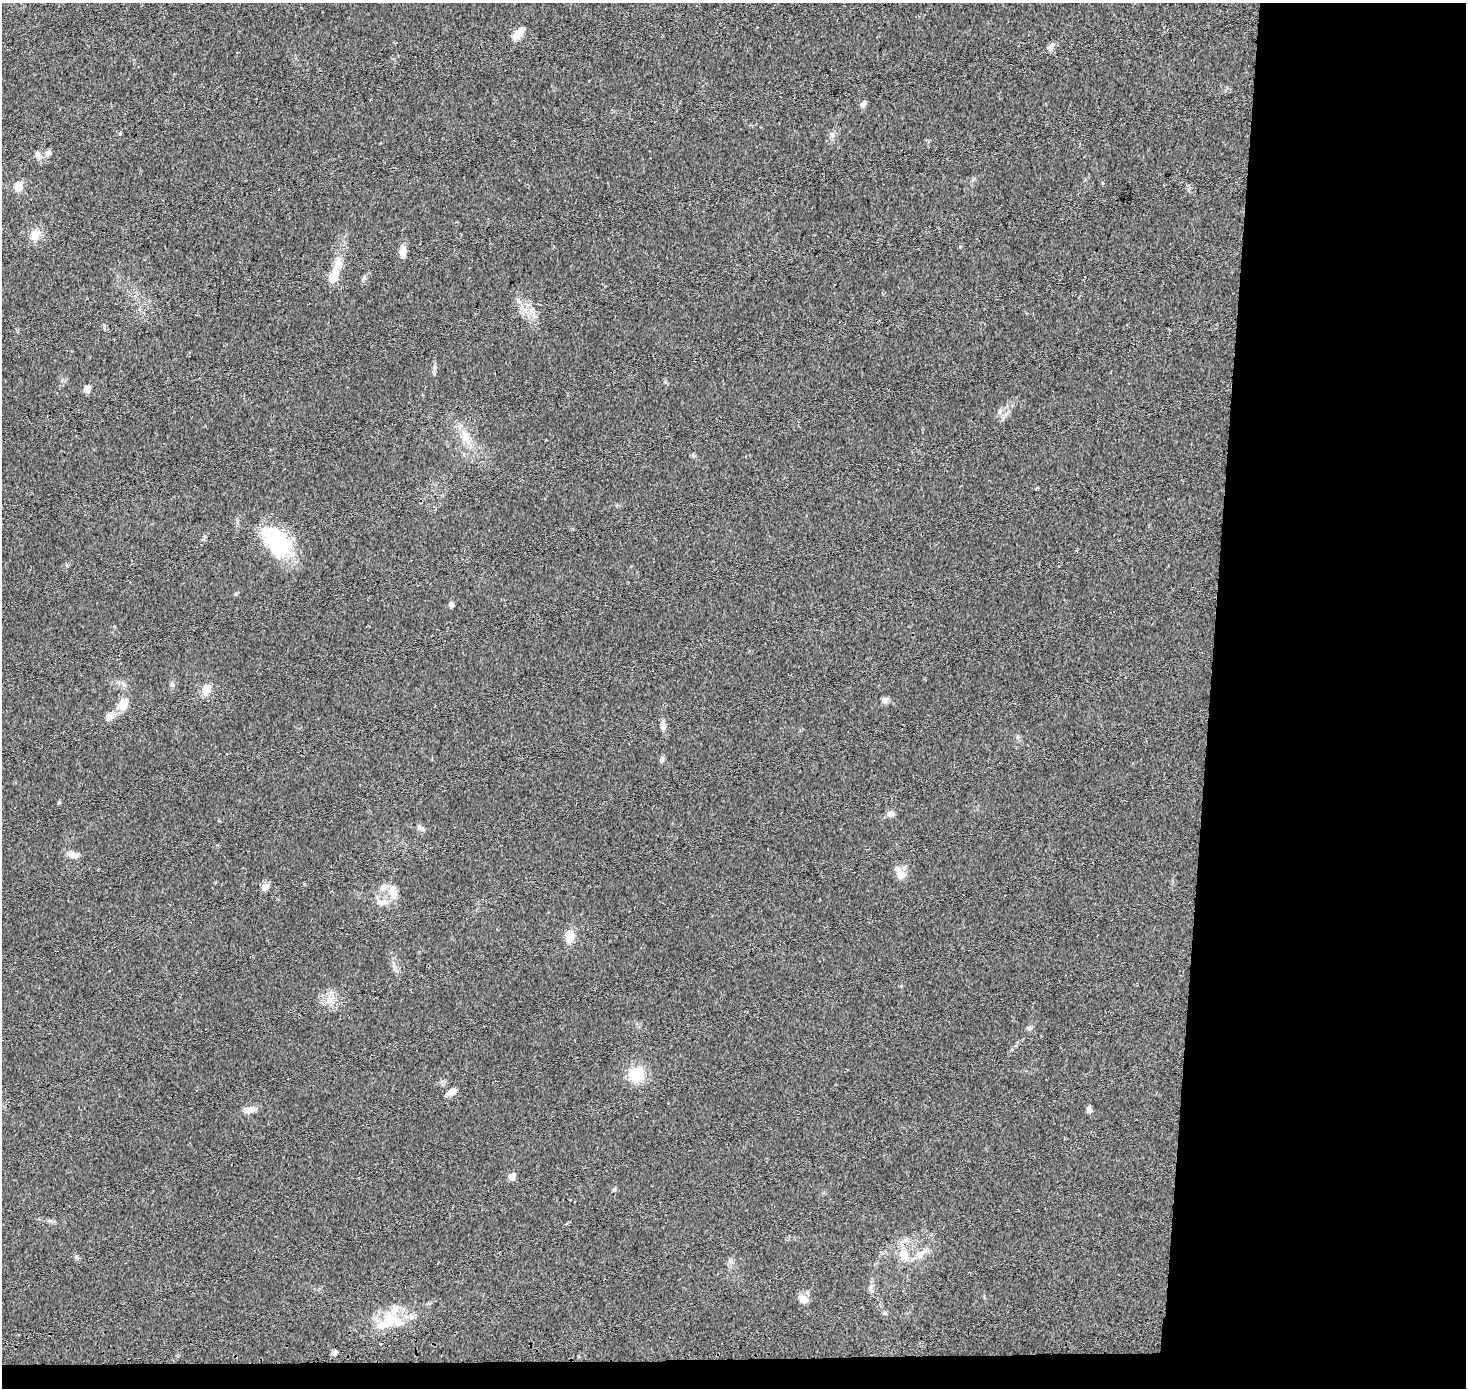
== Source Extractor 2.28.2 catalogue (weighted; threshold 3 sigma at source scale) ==
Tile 9 of 3 x 3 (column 3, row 3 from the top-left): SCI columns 2938-4401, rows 288-1673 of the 4401 x 4707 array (HDU 1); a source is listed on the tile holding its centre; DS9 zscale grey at full resolution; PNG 1468 x 1390 px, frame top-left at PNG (2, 3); no overlay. Shown black and unused: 19% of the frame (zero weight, under 2 of 3 exposures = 2% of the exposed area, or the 3 px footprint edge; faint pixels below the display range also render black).
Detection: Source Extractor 2.28.2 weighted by HDU 2 'WHT'; one run over the whole footprint, this tile lists its part. Background 0.0468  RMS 0.0074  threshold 0.0335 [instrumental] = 3 sigma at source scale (4.5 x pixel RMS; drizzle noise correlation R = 1.50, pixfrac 1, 0.0396/0.0396 arcsec/px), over >= 5 px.
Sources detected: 53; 1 inside a brighter object's white glare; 1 cosmic-ray / hot-pixel residue — not listed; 2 inside a brighter listed object's ellipse — not listed separately; the other 49 listed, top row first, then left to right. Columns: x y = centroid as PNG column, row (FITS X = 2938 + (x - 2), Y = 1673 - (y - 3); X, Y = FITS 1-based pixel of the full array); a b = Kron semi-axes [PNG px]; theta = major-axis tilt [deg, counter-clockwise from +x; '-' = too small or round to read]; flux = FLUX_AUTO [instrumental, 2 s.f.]
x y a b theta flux
518 33 15 7 49 12
1051 46 12 7 55 2.9
863 104 9 6 60 2.5
832 135 8 6 -73 2.4
48 153 9 7 -4 2.3
37 155 9 7 85 3
18 186 6 5 - 18
35 235 15 12 58 8.2
403 252 12 7 86 7.3
333 276 21 10 70 11
364 278 8 5 63 1.7
521 308 9 4 90 2.6
531 310 7 6 - 3.2
87 389 6 6 - 5.5
1000 412 9 3 85 1.7
465 437 16 12 -81 9.7
277 543 40 28 -51 49
451 604 8 5 80 1.9
123 684 7 4 -71 1.6
206 689 14 10 62 7.9
884 700 7 7 - 3.7
123 704 11 8 61 14
110 716 14 10 37 5.3
663 725 12 6 -83 4
662 759 8 5 74 1.9
891 814 11 7 4 2.7
420 827 8 6 -56 2.1
72 855 14 9 -14 4.6
900 873 18 11 -53 6.9
265 887 11 9 18 3.8
394 894 15 10 84 7.3
382 902 20 9 1 6.9
570 936 15 9 76 9.7
329 1000 14 12 35 8.6
1029 1028 6 6 - 1.4
636 1075 16 15 - 22
452 1092 12 7 24 4.4
249 1110 18 7 8 5.4
1089 1110 10 6 -64 2.4
512 1176 6 5 - 7.6
614 1189 6 5 - 1.1
904 1254 16 12 -77 11
920 1254 14 10 37 7.2
77 1257 7 5 -24 1.5
871 1288 9 7 -83 2.8
804 1299 13 9 -45 5.1
884 1313 6 5 - 1.2
390 1320 33 24 -22 25
334 1353 5 5 - 3
Unlisted compact peaks at least as high as the median listed source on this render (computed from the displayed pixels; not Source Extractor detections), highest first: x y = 665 382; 59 802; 172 685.